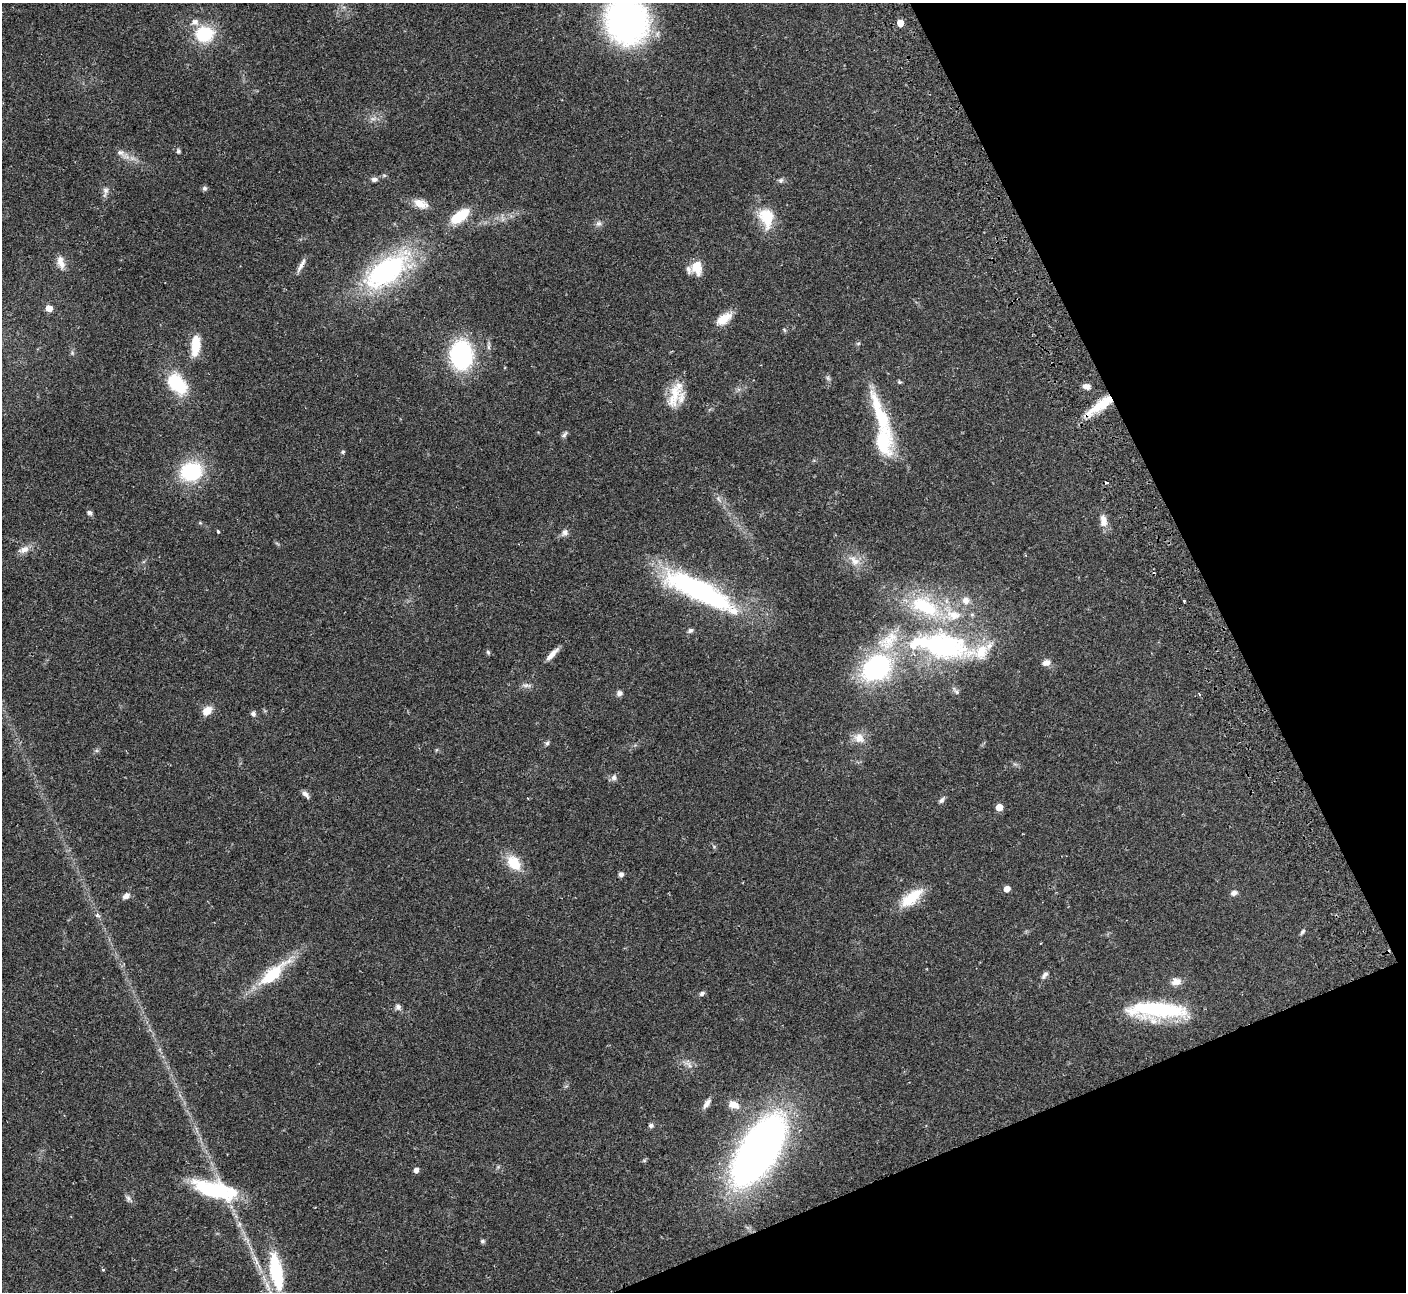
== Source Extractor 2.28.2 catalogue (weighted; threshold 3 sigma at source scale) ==
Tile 12 of 4 x 4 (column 4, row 3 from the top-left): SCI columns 4266-5669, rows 1476-2765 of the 5725 x 5660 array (HDU 1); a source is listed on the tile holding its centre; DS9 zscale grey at full resolution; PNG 1408 x 1294 px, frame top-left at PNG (2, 3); no overlay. Shown black and unused: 21% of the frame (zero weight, under 2 of 3 exposures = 3% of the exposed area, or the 3 px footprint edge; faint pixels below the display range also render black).
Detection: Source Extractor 2.28.2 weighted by HDU 2 'WHT'; one run over the whole footprint, this tile lists its part. Background 0.103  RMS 0.0083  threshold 0.0371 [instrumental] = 3 sigma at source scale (4.5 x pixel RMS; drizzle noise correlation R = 1.50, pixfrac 1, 0.05/0.05 arcsec/px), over >= 5 px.
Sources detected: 98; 1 too faint to see at this stretch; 1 inside a brighter object's white glare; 2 cosmic-ray / hot-pixel residue — not listed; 11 inside a brighter listed object's ellipse — not listed separately; the other 83 listed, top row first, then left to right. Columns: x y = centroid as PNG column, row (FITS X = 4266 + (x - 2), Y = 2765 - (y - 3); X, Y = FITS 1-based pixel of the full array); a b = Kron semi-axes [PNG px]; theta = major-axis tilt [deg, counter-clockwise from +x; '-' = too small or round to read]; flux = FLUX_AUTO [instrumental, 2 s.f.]
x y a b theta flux
626 21 32 29 -69 290
900 23 5 5 - 12
204 34 21 18 5 34
178 151 6 5 - 1.5
120 152 13 8 -29 4.4
374 179 7 5 -3 2.8
781 180 7 7 - 1.8
204 188 6 6 - 1.9
106 190 9 8 - 3.4
420 204 20 10 -22 9.4
459 216 22 10 38 26
766 217 27 18 -76 24
598 223 8 7 - 2.5
61 262 18 8 -72 6.5
301 265 21 4 62 3.9
697 267 17 12 -83 12
386 271 55 25 37 140
49 308 5 5 - 9.8
724 318 22 10 35 12
784 330 7 3 -54 0.93
195 345 20 9 85 20
461 355 25 20 -86 96
828 378 8 4 -54 1.6
899 382 6 4 -21 1.1
177 384 26 17 -47 39
1087 386 9 7 -22 4
675 394 40 14 71 20
1100 405 40 9 35 26
880 414 74 14 -68 47
564 435 12 4 48 1.8
343 452 5 5 - 1.5
191 472 21 18 18 55
89 513 7 6 - 2
1103 521 15 9 -83 7
218 532 3 3 - 2.6
565 532 10 8 71 3.2
24 550 15 8 17 5.4
854 561 18 11 -40 8.9
700 591 75 21 -24 170
966 600 10 10 - 5.7
1184 601 3 3 - 0.83
972 615 6 5 - 1.5
690 630 7 5 31 1.9
942 645 71 37 -13 150
488 652 7 5 -68 1.3
552 654 19 6 47 5.6
1046 663 10 8 12 4.5
876 667 23 18 34 130
527 685 12 5 -5 2.7
619 693 7 6 - 3
1199 694 3 3 - 0.81
207 711 12 8 38 8.3
253 714 7 6 - 2.2
859 738 16 14 -43 8.7
547 743 7 5 61 1.6
614 777 9 7 85 2.6
305 794 10 5 -46 3.4
941 800 8 6 48 2.3
999 807 5 5 - 12
514 863 22 14 -51 17
621 874 5 5 - 3.2
1007 889 5 5 - 7.5
1234 893 9 6 18 2.8
126 896 8 6 32 4.2
911 898 31 13 38 22
97 915 7 4 -32 1.7
1303 932 8 5 54 1.5
273 974 40 13 41 40
1044 975 11 6 50 2.7
1176 982 13 9 8 5.7
702 993 7 5 34 2.1
398 1007 7 7 - 2.6
1156 1010 59 16 -1 79
707 1103 14 6 55 4.1
733 1105 15 9 -16 7.5
651 1125 6 5 - 2.1
759 1150 65 30 58 470
416 1170 5 4 - 4.4
215 1191 51 19 -18 65
128 1198 8 6 -74 2.3
482 1241 6 5 - 1.4
103 1269 3 3 - 1.5
276 1271 57 17 -80 53
Overlapping masked pixels (flux is a lower limit): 1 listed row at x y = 1100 405
Isophote crosses this tile's border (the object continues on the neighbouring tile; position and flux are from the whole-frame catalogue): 2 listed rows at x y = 626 21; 276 1271